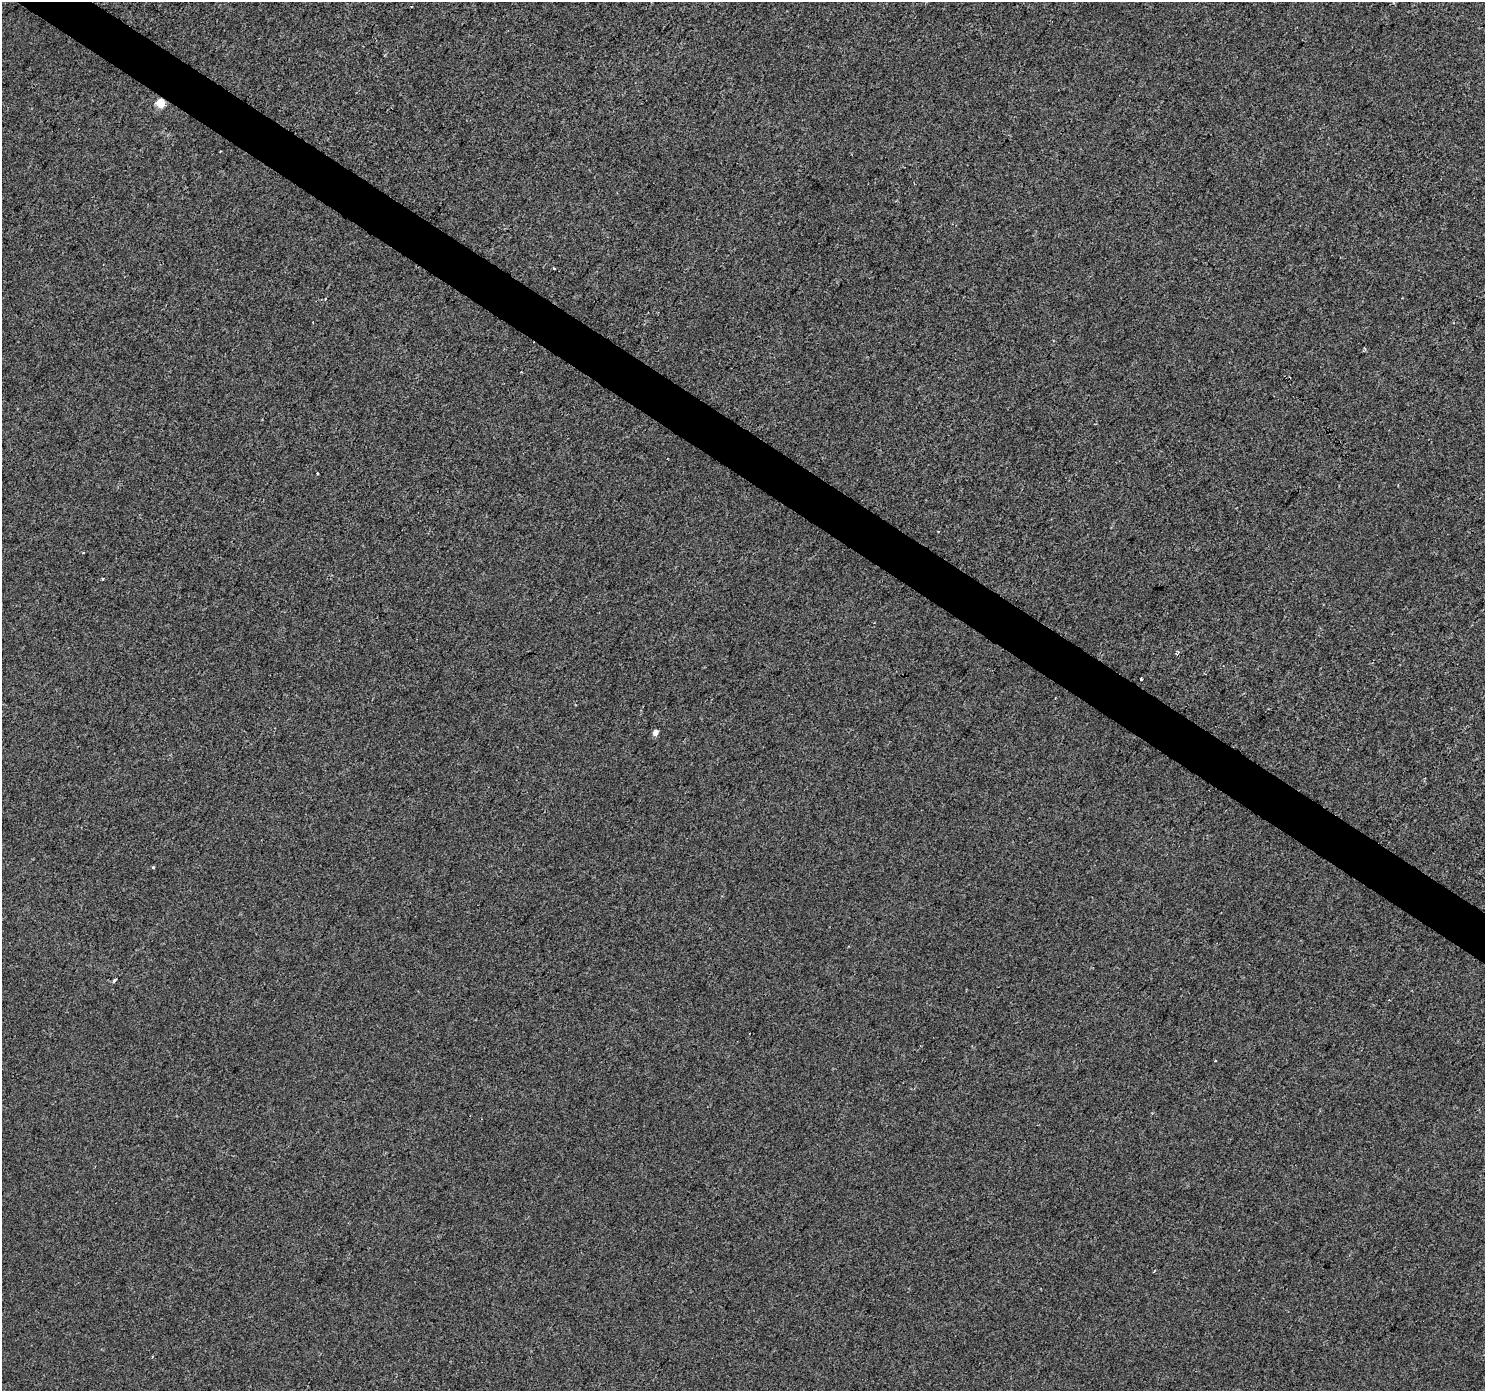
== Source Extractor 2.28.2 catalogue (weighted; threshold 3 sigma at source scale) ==
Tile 11 of 4 x 4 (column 3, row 3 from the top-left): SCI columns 2966-4448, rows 1574-2962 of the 5936 x 5989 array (HDU 1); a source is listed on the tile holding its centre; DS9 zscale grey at full resolution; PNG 1487 x 1393 px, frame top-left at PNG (2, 2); no overlay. Shown black and unused: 3% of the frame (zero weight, under 2 of 3 exposures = <1% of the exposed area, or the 3 px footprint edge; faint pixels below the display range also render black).
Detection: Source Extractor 2.28.2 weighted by HDU 2 'WHT'; one run over the whole footprint, this tile lists its part. Background 4.00e-04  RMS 0.0042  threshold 0.019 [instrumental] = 3 sigma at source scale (4.5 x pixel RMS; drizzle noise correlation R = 1.50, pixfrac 1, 0.0396/0.0396 arcsec/px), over >= 5 px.
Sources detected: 14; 2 cosmic-ray / hot-pixel residue — not listed; the other 12 listed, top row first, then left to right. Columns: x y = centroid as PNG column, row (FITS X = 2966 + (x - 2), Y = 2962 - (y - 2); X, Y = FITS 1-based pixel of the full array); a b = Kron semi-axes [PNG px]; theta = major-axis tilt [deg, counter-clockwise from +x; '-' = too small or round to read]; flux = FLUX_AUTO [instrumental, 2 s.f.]
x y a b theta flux
160 103 5 5 - 15
220 151 2 2 - 0.45
554 268 3 3 - 0.74
317 473 3 2 - 0.4
83 552 3 3 - 0.39
103 579 3 2 - 0.41
1141 679 4 3 - 1
655 732 5 4 - 3
153 867 3 3 - 0.65
114 980 5 3 - 0.6
1154 1271 4 3 - 0.37
152 1356 3 2 - 0.34
Overlapping masked pixels (flux is a lower limit): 1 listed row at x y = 160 103